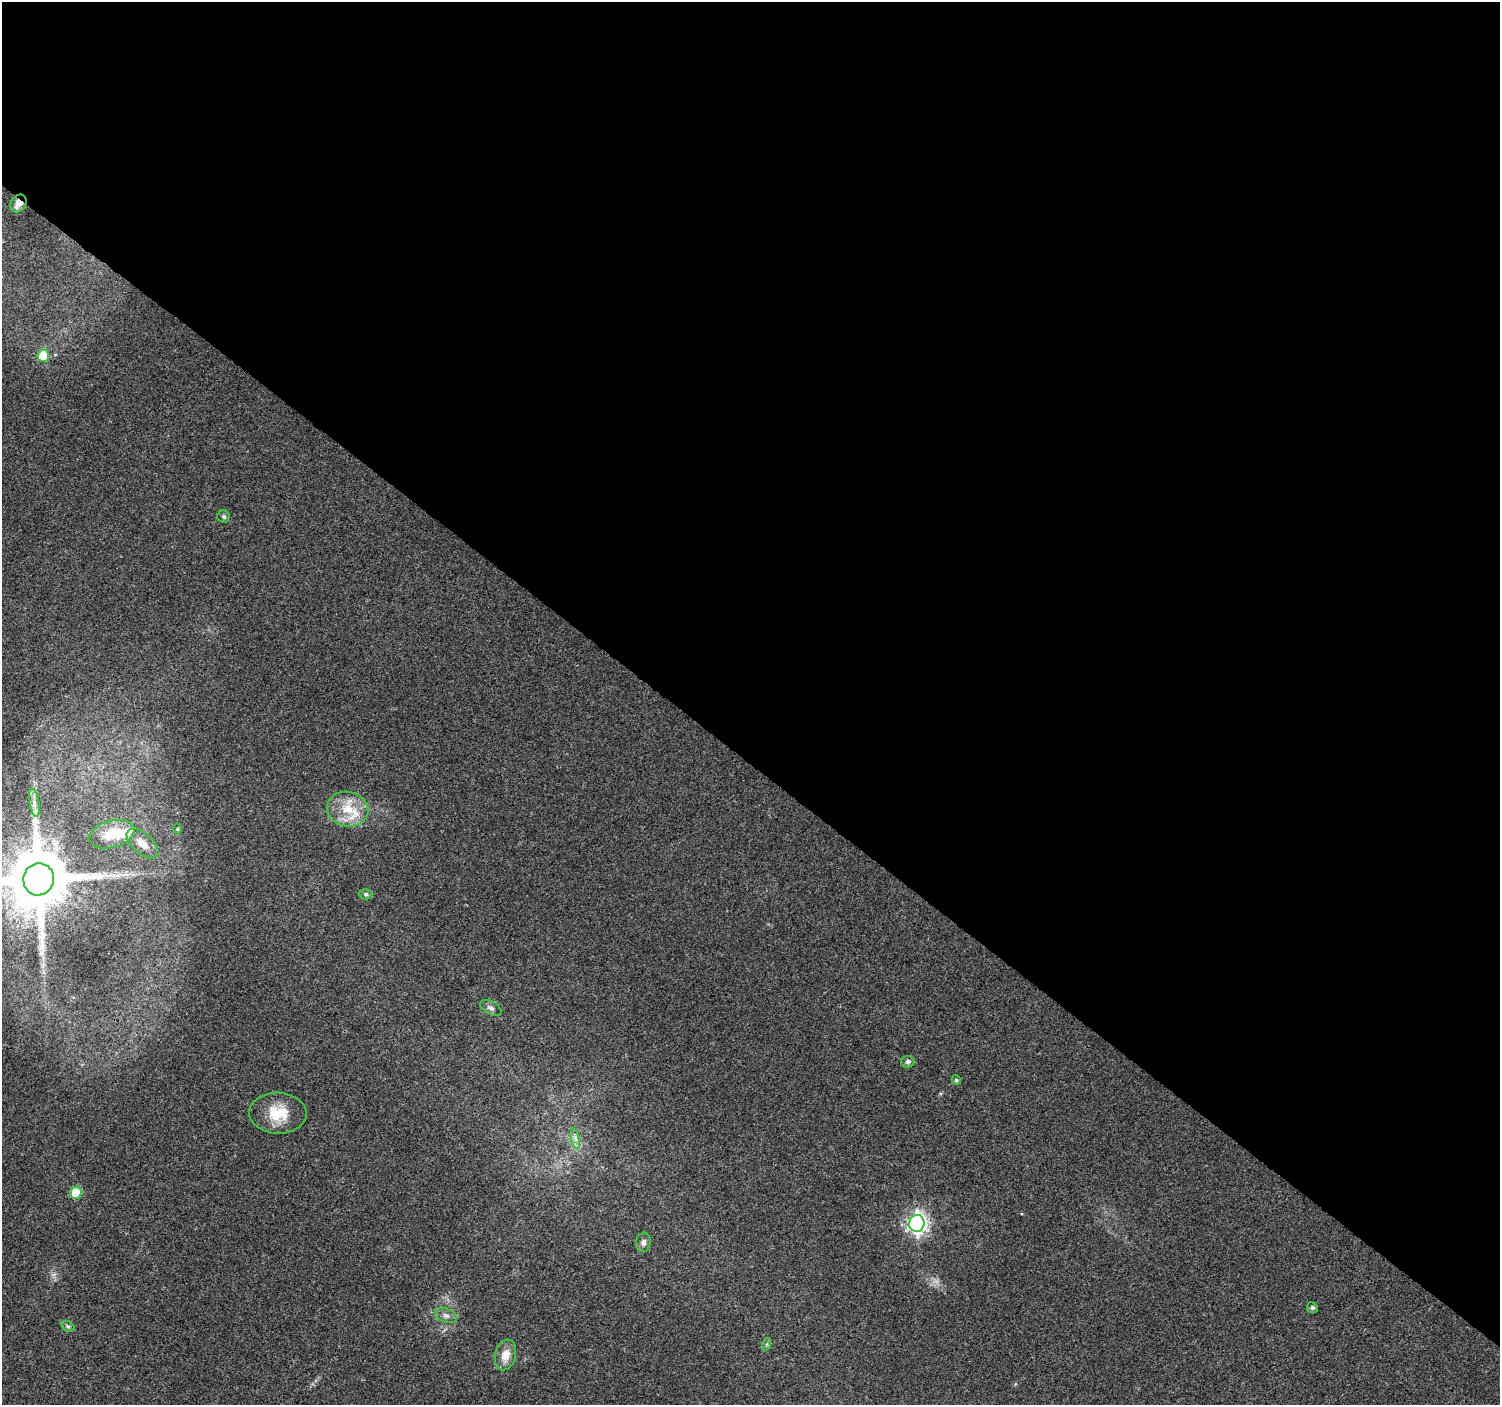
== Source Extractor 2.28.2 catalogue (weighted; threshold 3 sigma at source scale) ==
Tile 3 of 4 x 4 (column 3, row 1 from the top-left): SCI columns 3007-4504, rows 4387-5789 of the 6010 x 6031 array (HDU 1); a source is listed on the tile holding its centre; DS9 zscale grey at full resolution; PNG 1502 x 1407 px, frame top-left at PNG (2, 2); each listed source drawn as its Kron ellipse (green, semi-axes under 4 px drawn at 4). Shown black and unused: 54% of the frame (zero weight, under 3 of 4 exposures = <1% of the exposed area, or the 3 px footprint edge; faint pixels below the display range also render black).
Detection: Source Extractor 2.28.2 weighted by HDU 2 'WHT'; one run over the whole footprint, this tile lists its part. Background 0.0216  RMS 0.0035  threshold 0.0159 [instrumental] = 3 sigma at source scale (4.5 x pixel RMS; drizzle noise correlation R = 1.50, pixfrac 1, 0.0396/0.0396 arcsec/px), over >= 5 px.
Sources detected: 25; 1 long thin detection or spike segment (spike, bleed or trail) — neither listed nor drawn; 1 inside a brighter listed object's ellipse — not listed separately; the other 23 listed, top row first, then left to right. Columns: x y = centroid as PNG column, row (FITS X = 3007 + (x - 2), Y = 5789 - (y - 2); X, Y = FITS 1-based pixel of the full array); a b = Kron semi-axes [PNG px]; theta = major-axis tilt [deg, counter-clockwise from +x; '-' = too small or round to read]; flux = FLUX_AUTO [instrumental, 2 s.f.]
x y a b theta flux
18 203 9 7 56 2.8
43 356 6 6 - 13
224 516 6 6 - 0.66
34 803 14 5 -80 2.2
348 809 21 17 -12 9.9
177 829 4 4 - 0.41
112 834 23 13 15 9.6
142 844 19 10 -41 4
39 879 16 15 - 3600
366 894 7 5 -1 0.63
491 1008 12 6 -30 1.2
908 1062 7 6 - 0.94
956 1080 5 4 - 0.72
278 1113 29 20 -2 10
575 1139 10 4 -77 1.3
76 1193 6 6 - 12
917 1223 8 7 - 160
643 1242 9 7 82 1.5
1312 1308 5 5 - 0.83
446 1315 11 6 -19 1.5
68 1326 7 5 -30 0.69
767 1344 6 4 72 0.55
505 1355 15 10 75 4.5
Overlapping masked pixels (flux is a lower limit): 1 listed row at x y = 18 203
Isophote crosses this tile's border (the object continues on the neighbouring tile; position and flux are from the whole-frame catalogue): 1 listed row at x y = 39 879